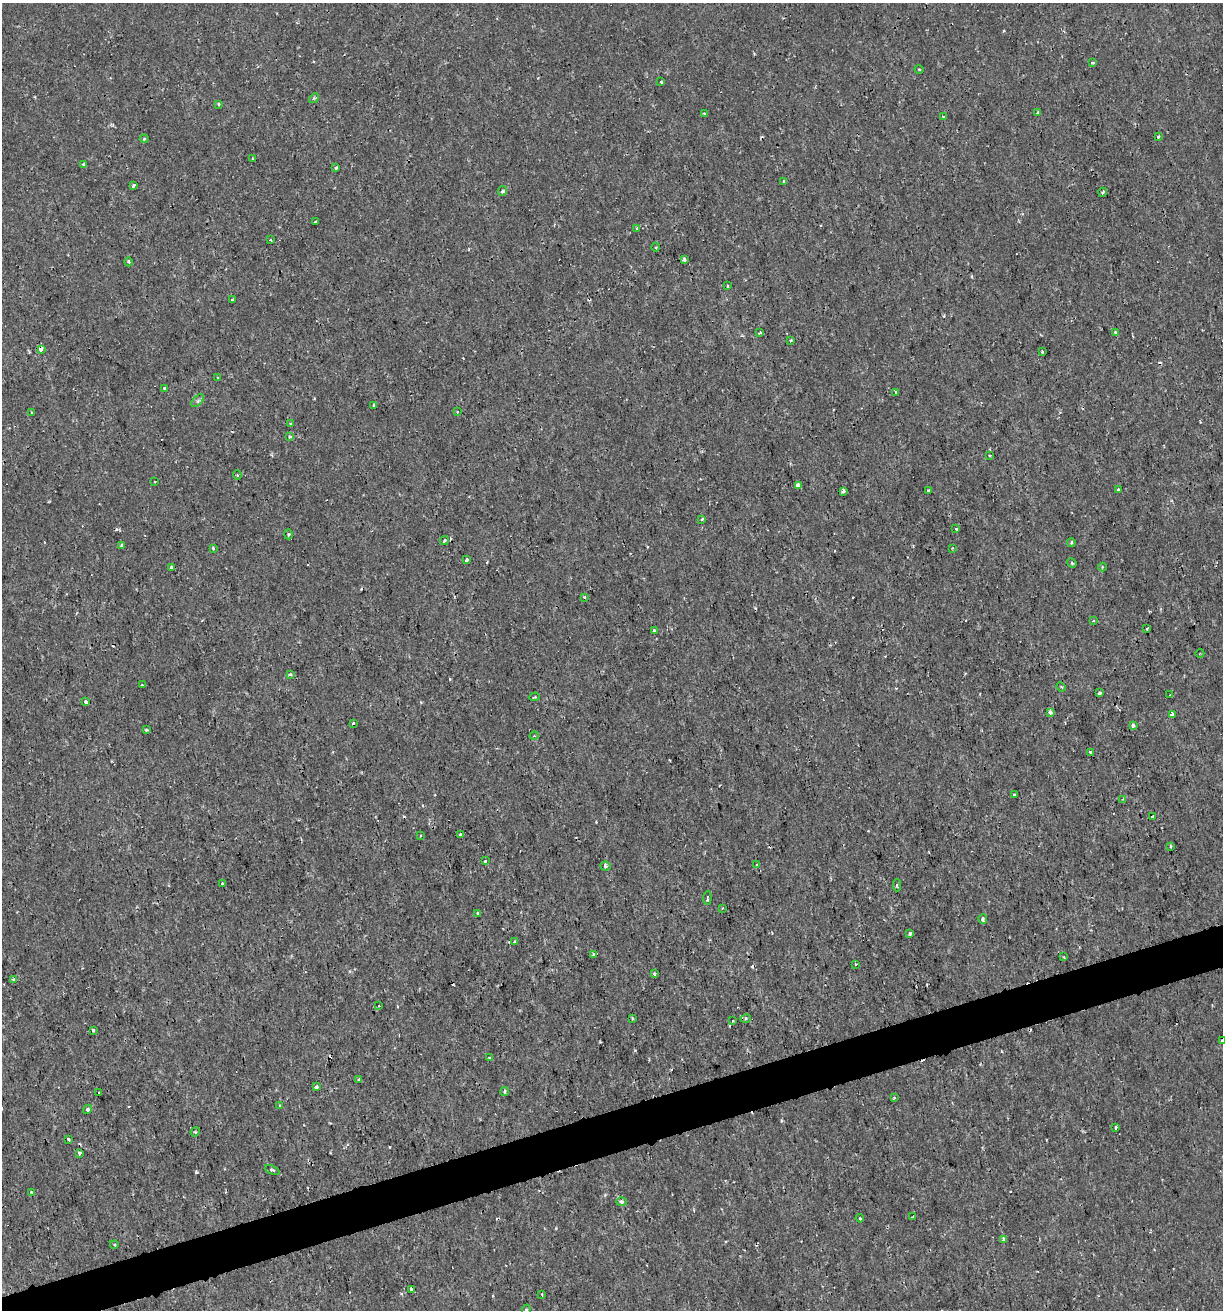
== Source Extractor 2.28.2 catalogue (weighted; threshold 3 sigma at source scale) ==
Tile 7 of 4 x 4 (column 3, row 2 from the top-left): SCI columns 2495-3715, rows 2618-3925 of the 5039 x 5234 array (HDU 1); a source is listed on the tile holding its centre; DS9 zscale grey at full resolution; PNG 1225 x 1312 px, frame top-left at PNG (2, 3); each listed source drawn as its Kron ellipse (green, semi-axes under 4 px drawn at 4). Shown black and unused: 3% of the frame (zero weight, under 2 of 3 exposures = <1% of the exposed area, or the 3 px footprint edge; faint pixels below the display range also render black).
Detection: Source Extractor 2.28.2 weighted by HDU 2 'WHT'; one run over the whole footprint, this tile lists its part. Background 6.39e-04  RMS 0.0011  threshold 0.00512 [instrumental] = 3 sigma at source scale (4.5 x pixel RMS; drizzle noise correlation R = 1.50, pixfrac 1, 0.0396/0.0396 arcsec/px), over >= 5 px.
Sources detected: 146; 19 cosmic-ray / hot-pixel residue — neither listed nor drawn; the other 127 listed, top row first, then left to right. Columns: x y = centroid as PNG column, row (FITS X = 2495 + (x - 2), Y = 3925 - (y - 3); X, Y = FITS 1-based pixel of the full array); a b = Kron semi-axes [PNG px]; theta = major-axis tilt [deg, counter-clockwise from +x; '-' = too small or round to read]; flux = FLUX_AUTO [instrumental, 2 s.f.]
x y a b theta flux
1093 63 3 3 - 0.4
919 69 4 3 - 0.11
661 82 3 3 - 0.13
314 98 5 4 - 0.15
218 104 4 3 - 0.16
704 113 3 3 - 0.36
1038 113 4 3 - 0.61
944 116 4 2 - 0.093
1158 137 3 3 - 0.17
144 139 4 4 - 0.11
252 158 3 2 - 0.12
84 165 3 3 - 0.4
336 168 3 3 - 0.41
784 181 3 3 - 0.19
133 185 3 3 - 0.34
503 191 5 4 - 0.31
1103 192 4 3 - 0.13
315 222 3 3 - 0.13
637 228 3 3 - 0.47
271 240 3 2 - 0.13
656 247 4 3 - 0.12
684 259 4 3 - 0.32
129 262 4 3 - 0.12
728 286 3 2 - 0.12
232 300 3 2 - 0.11
760 332 3 2 - 0.15
1115 332 3 3 - 0.13
791 341 3 2 - 0.15
41 349 4 3 - 0.82
1042 352 3 2 - 0.13
217 378 3 3 - 0.13
165 388 4 3 - 0.79
895 392 3 3 - 0.27
198 401 8 4 44 0.26
374 405 3 3 - 0.18
32 412 3 2 - 0.13
457 412 3 3 - 0.13
291 424 3 3 - 0.15
290 437 4 3 - 0.23
990 455 3 3 - 0.12
237 475 4 4 - 0.15
155 482 2 2 - 0.1
798 485 4 4 - 1.5
1118 489 3 3 - 0.22
928 490 3 3 - 0.43
843 491 4 3 - 0.24
702 519 3 3 - 0.28
956 529 3 3 - 0.31
288 534 5 3 - 0.13
444 541 5 3 - 0.19
1071 543 4 3 - 0.17
122 546 4 3 - 0.25
213 548 4 3 - 0.16
952 548 2 2 - 0.081
467 560 4 3 - 0.45
1072 563 5 4 - 0.16
172 567 4 3 - 0.41
1102 567 4 3 - 0.098
584 597 3 3 - 0.12
1093 621 3 2 - 0.1
1147 629 3 2 - 0.099
654 630 3 3 - 0.29
1200 653 4 3 - 0.097
290 674 4 3 - 0.2
142 685 3 3 - 0.16
1061 687 5 4 - 0.14
1099 693 3 3 - 0.94
1170 695 3 2 - 0.11
535 697 5 2 - 0.11
85 702 3 3 - 0.34
1050 712 4 3 - 0.87
1172 714 3 3 - 0.44
354 724 3 3 - 0.24
1133 725 4 3 - 0.42
146 730 3 3 - 0.18
534 736 5 3 - 0.12
1091 752 4 3 - 0.4
1014 794 3 3 - 0.16
1123 799 3 2 - 0.087
1152 816 3 3 - 0.29
460 834 3 3 - 0.38
421 835 3 2 - 0.16
1171 846 3 3 - 0.13
485 861 3 3 - 0.13
757 865 3 2 - 0.098
605 866 5 4 - 0.23
222 884 3 3 - 0.41
897 885 6 3 -90 0.22
707 898 6 3 86 0.22
722 908 2 2 - 0.093
478 913 3 3 - 0.17
983 919 5 4 - 0.29
910 933 3 3 - 0.44
514 941 3 2 - 0.15
594 954 4 3 - 0.12
1064 957 4 3 - 0.1
856 964 3 3 - 0.16
654 974 3 3 - 0.48
14 980 3 3 - 0.36
378 1006 2 2 - 0.093
633 1018 4 3 - 0.13
746 1018 5 3 - 0.15
733 1021 3 2 - 0.15
93 1030 4 3 - 0.16
1222 1041 3 3 - 0.48
489 1058 3 3 - 0.26
359 1079 3 3 - 0.26
316 1087 4 3 - 0.41
98 1092 3 2 - 0.17
505 1092 4 4 - 0.32
894 1097 4 3 - 0.12
280 1105 4 3 - 0.14
88 1109 5 4 - 0.27
1116 1127 4 3 - 0.22
195 1132 5 4 - 0.13
68 1139 3 3 - 0.26
79 1153 4 3 - 0.39
272 1170 8 3 -23 0.16
32 1192 3 2 - 0.13
621 1202 5 4 - 0.39
913 1217 4 3 - 0.14
860 1218 4 3 - 0.14
1003 1239 3 3 - 0.47
114 1244 4 3 - 0.1
411 1289 4 3 - 0.91
542 1294 3 2 - 0.14
526 1310 5 4 - 0.18
Overlapping masked pixels (flux is a lower limit): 2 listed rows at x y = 41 349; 172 567
Isophote crosses this tile's border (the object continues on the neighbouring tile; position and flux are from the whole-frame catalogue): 2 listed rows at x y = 1222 1041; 526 1310